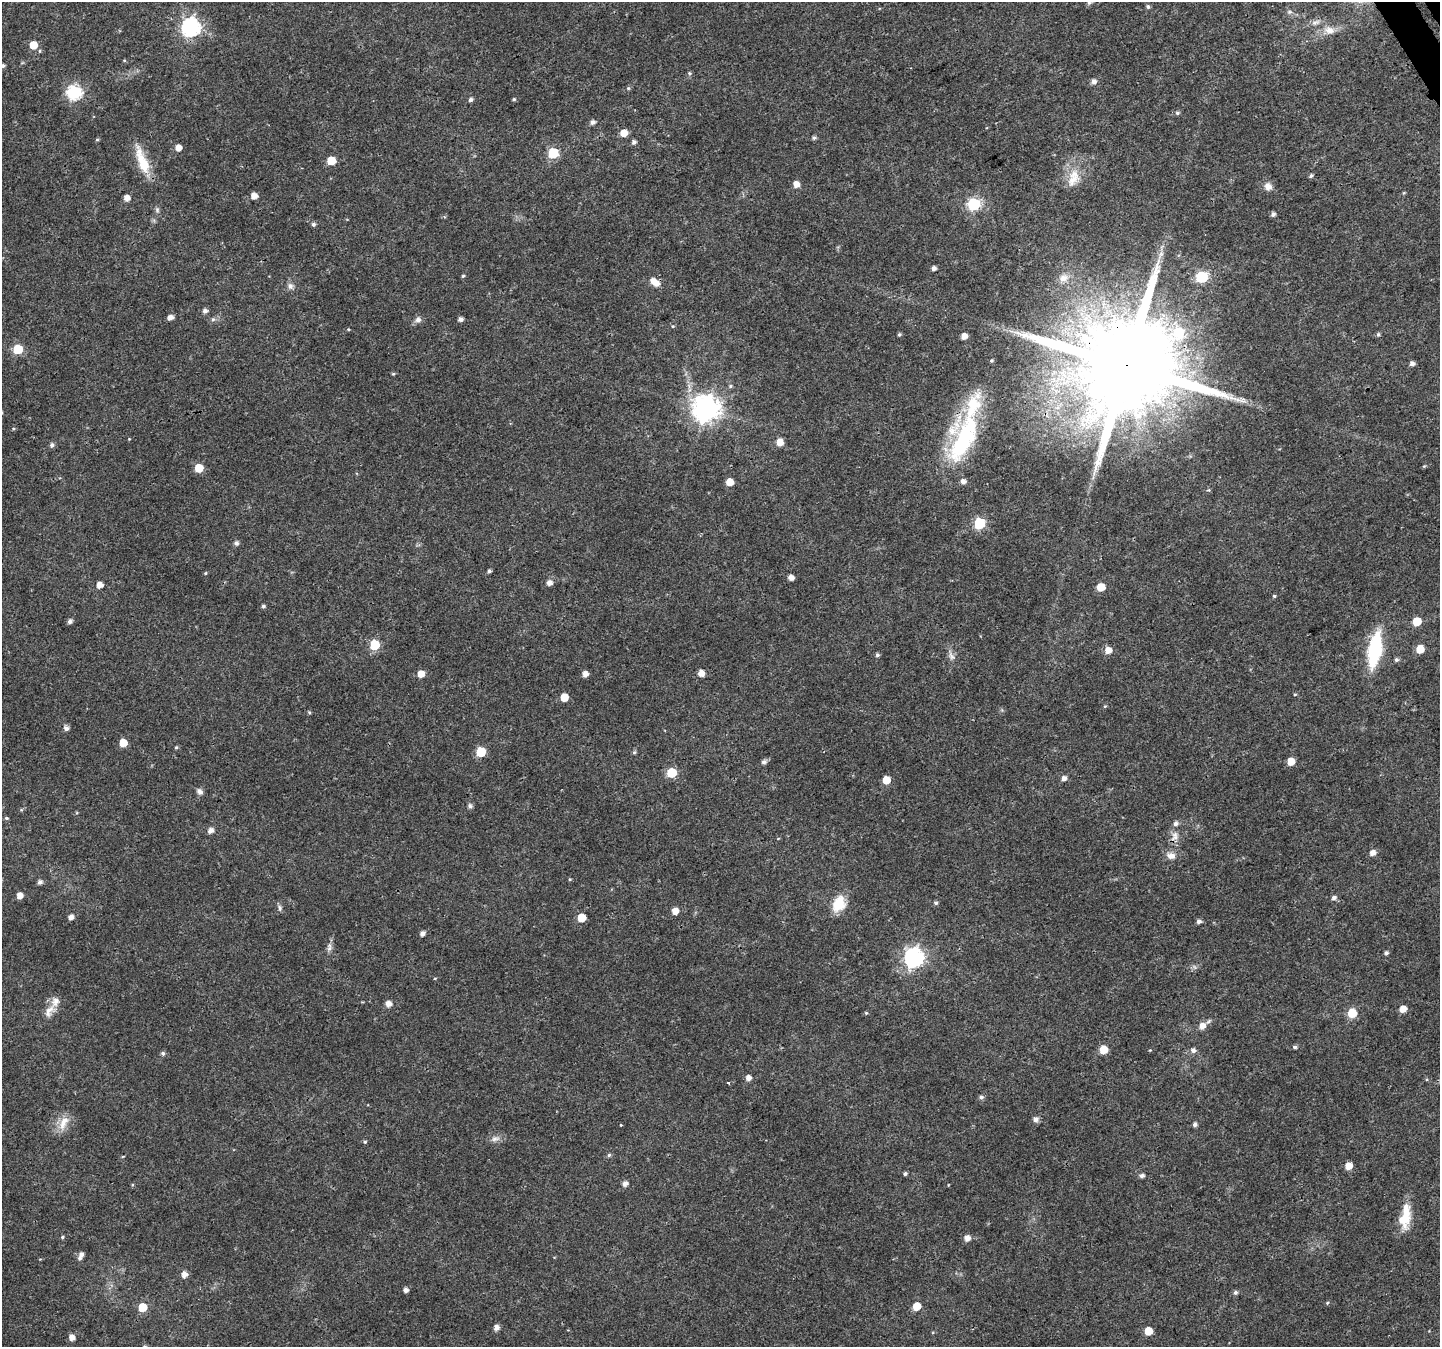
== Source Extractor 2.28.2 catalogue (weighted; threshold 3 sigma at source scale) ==
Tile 10 of 4 x 4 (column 2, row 3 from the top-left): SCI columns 1512-2949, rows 1575-2919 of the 5896 x 5790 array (HDU 1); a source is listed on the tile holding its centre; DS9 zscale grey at full resolution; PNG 1442 x 1349 px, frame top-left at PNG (2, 2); no overlay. Shown black and unused: <1% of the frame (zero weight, under 3 of 4 exposures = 6% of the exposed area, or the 3 px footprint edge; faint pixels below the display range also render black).
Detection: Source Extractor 2.28.2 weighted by HDU 2 'WHT'; one run over the whole footprint, this tile lists its part. Background 0.0134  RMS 0.0028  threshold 0.0125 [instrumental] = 3 sigma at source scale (4.5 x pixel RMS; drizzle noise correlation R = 1.50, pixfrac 1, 0.0396/0.0396 arcsec/px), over >= 5 px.
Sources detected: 168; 7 inside a brighter listed object's ellipse — not listed separately; the other 161 listed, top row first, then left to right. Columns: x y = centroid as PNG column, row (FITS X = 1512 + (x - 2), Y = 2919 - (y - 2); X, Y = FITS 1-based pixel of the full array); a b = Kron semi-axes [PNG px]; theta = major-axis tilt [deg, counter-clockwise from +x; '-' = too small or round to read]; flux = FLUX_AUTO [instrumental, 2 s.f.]
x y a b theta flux
1089 3 6 5 - 0.49
1148 7 5 5 - 0.53
1289 12 7 6 - 0.67
1316 22 11 6 15 1.3
191 27 7 7 - 100
1329 30 16 11 -5 3.2
33 45 6 6 - 5
124 60 4 4 - 0.28
3 66 4 4 - 0.58
689 73 6 5 - 0.42
1094 81 6 5 - 1.2
628 88 5 5 - 0.37
74 92 7 6 - 54
514 99 4 4 - 0.39
470 100 5 5 - 0.76
1177 113 6 5 - 0.55
592 122 6 5 - 1
624 133 6 5 - 3.5
814 138 5 5 - 0.57
97 140 5 3 - 0.3
634 142 5 5 - 0.77
178 148 5 5 - 2.5
553 153 6 6 - 19
331 160 6 5 - 7.6
143 162 31 10 -69 8.8
1311 176 5 4 - 0.57
1073 178 29 15 73 6.2
796 184 6 5 - 2.5
1268 186 11 10 - 1.8
254 196 5 5 - 2.5
127 198 5 5 - 2
974 204 6 6 - 33
157 210 7 5 -71 0.6
1273 214 5 5 - 0.86
313 224 5 5 - 0.65
934 269 4 4 - 1
463 276 5 4 - 0.33
1202 277 6 6 - 25
1063 278 12 9 24 2
653 281 7 6 - 2.2
290 286 9 8 - 1.2
205 311 5 5 - 1
170 317 5 5 - 1.5
213 319 6 5 - 0.56
460 319 4 4 - 1.1
418 320 7 7 - 1.2
673 326 5 5 - 0.33
899 334 4 4 - 0.44
1378 334 6 5 - 0.46
964 336 5 4 - 2.1
18 349 6 6 - 13
991 361 4 4 - 0.35
1412 364 5 5 - 1.1
1126 366 28 23 25 8200
393 374 5 4 - 0.3
730 386 5 5 - 0.48
706 409 9 9 - 290
129 439 3 3 - 0.2
964 439 64 30 68 34
780 442 6 5 - 3.3
52 445 6 5 - 0.84
1424 466 4 4 - 0.28
199 468 5 5 - 6.8
730 482 5 5 - 4.7
1208 490 5 3 - 0.29
979 523 6 6 - 22
236 543 6 5 - 0.87
489 571 4 4 - 0.62
205 573 4 4 - 0.29
791 577 5 4 - 1.7
549 583 5 5 - 1.6
100 585 5 5 - 2.4
1101 587 5 5 - 5.4
1274 596 4 4 - 0.35
263 606 5 4 - 0.52
70 621 5 4 - 1.1
1417 621 6 5 - 7
375 645 6 6 - 14
1420 649 5 5 - 6.6
1108 650 6 6 - 2.5
1375 650 30 11 80 25
877 655 5 5 - 0.57
951 656 16 7 -64 1.5
1396 660 5 5 - 0.61
701 673 5 5 - 2.4
421 674 5 5 - 3.6
585 674 5 5 - 1.7
1295 694 5 3 - 0.26
564 697 5 5 - 4.7
1105 706 5 4 - 0.29
309 712 5 4 - 0.31
66 728 6 5 - 1.1
123 743 5 5 - 4.4
176 747 5 4 - 0.36
481 752 6 6 - 13
634 752 6 5 - 0.4
1291 761 5 5 - 4.5
764 762 6 5 - 0.88
672 773 6 6 - 13
1064 778 5 5 - 1.3
886 780 5 5 - 5.3
200 792 8 6 -49 1.1
470 806 7 6 - 0.64
6 818 5 4 - 0.39
211 830 6 5 - 1.5
1175 836 15 10 69 2.4
1372 853 6 5 - 1.8
1171 856 12 9 -8 2
570 879 5 3 - 0.25
40 882 5 5 - 0.98
20 895 5 4 - 2.3
1334 897 7 5 17 0.87
936 903 5 5 - 0.54
836 905 24 17 -12 5.2
280 908 9 6 -83 0.76
675 911 5 5 - 2.9
71 917 5 4 - 1.5
581 918 5 5 - 8.3
1199 921 5 5 - 0.9
422 934 5 4 - 1.2
329 948 9 6 36 0.94
1386 953 4 4 - 0.63
914 957 8 7 - 120
388 1004 6 5 - 2.1
1403 1009 5 5 - 3.2
49 1011 21 12 53 3
866 1013 5 4 - 0.34
1352 1013 6 5 - 9.8
1202 1026 8 7 - 2.2
1295 1047 5 4 - 0.55
1103 1050 5 5 - 6.8
1193 1050 6 6 - 1.1
163 1053 5 5 - 0.66
748 1078 5 5 - 1.6
728 1083 4 3 - 0.26
981 1097 6 5 - 0.67
1035 1119 8 7 - 1
63 1123 23 11 61 3.7
1195 1124 4 4 - 0.88
621 1125 3 3 - 0.2
495 1139 12 8 12 1.5
365 1142 5 4 - 0.38
609 1155 5 5 - 0.46
123 1156 5 3 - 0.22
1349 1166 5 5 - 3.2
905 1174 4 4 - 0.55
1142 1176 5 4 - 0.83
625 1183 5 5 - 1.5
1405 1217 29 12 80 7.8
62 1237 5 4 - 0.38
967 1238 5 5 - 1.8
82 1254 6 5 - 1
184 1274 6 5 - 2.1
406 1290 4 4 - 1.3
1235 1292 5 5 - 0.65
1327 1303 5 4 - 0.34
917 1306 6 5 - 5.6
143 1307 6 5 - 8.7
496 1327 5 5 - 1.6
1148 1331 5 5 - 5.7
72 1337 5 5 - 1.9
Overlapping masked pixels (flux is a lower limit): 2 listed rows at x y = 1126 366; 964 439
Isophote crosses this tile's border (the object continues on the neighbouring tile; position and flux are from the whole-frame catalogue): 1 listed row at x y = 3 66